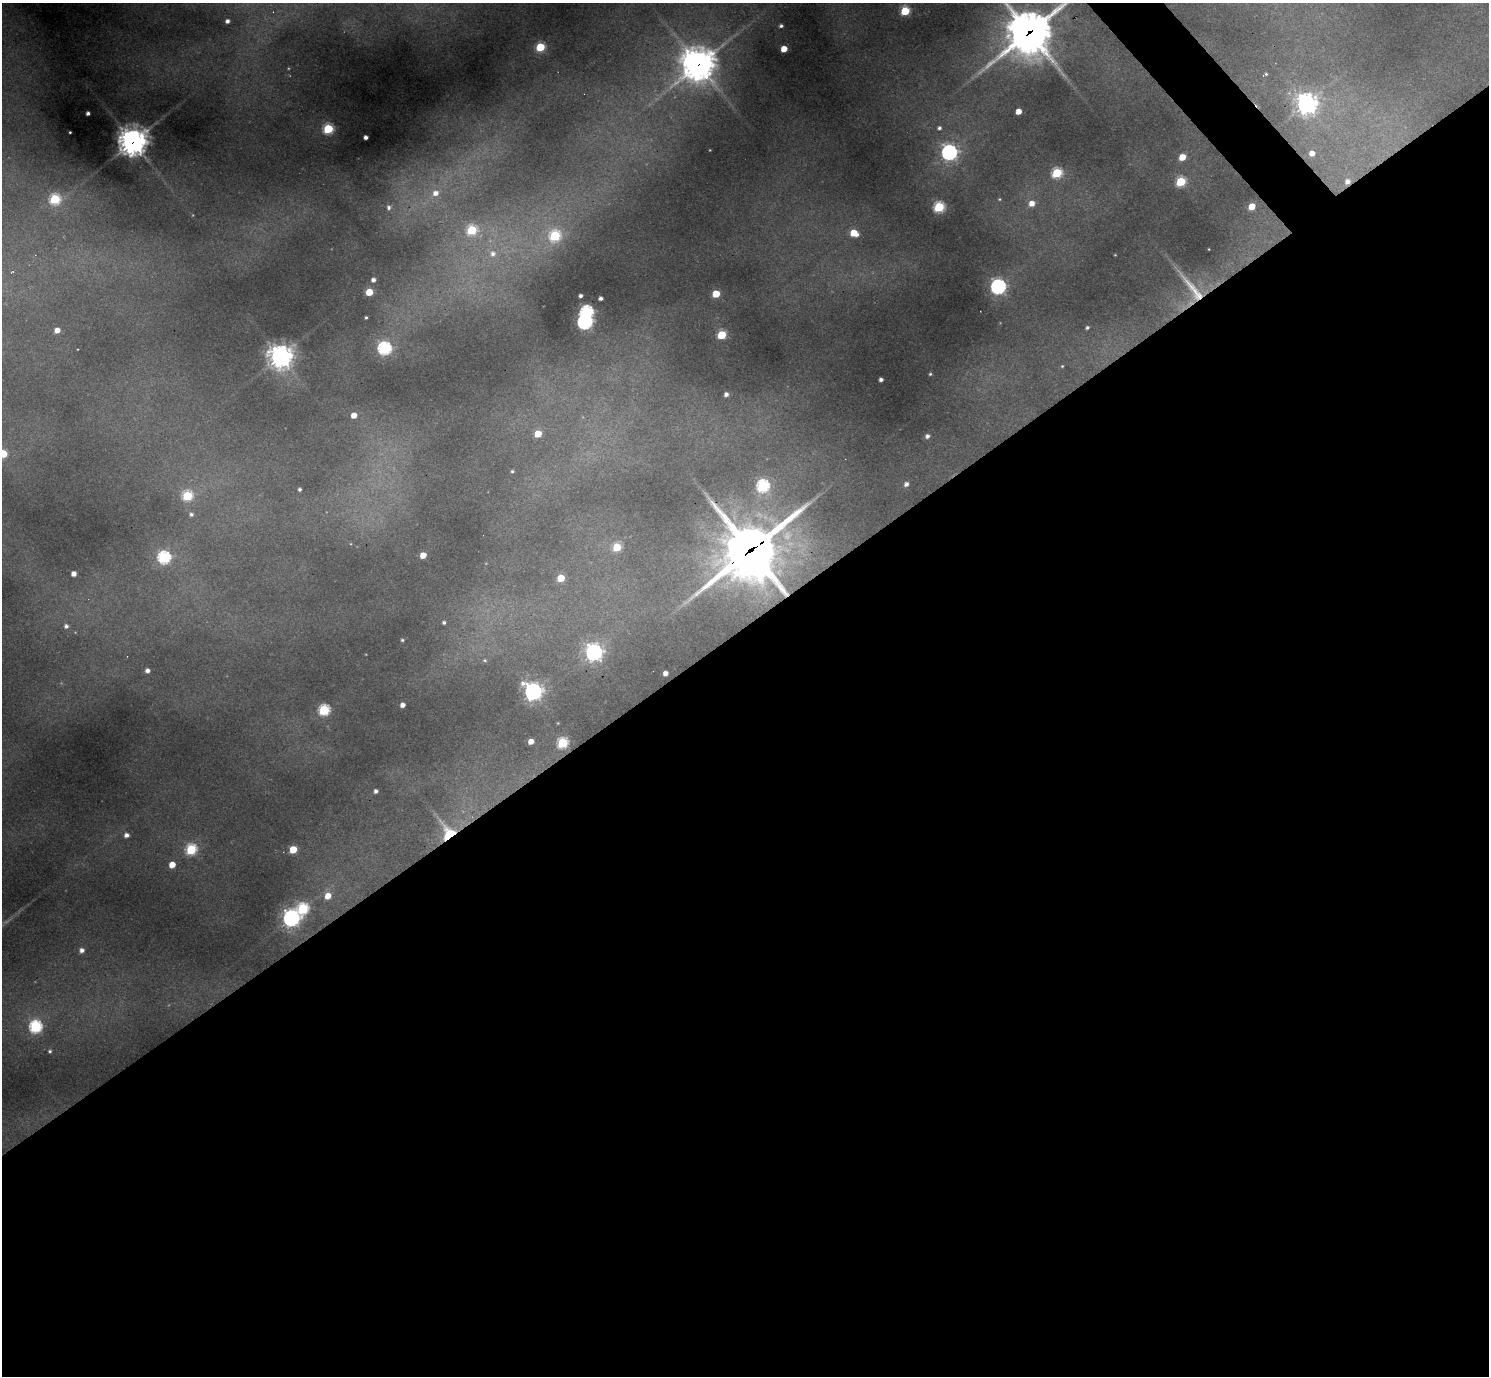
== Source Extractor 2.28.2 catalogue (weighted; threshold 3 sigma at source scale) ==
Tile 15 of 4 x 4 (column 3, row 4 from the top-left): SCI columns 2976-4462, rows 296-1669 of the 5951 x 5947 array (HDU 1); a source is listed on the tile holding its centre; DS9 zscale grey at full resolution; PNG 1491 x 1378 px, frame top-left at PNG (2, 3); no overlay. Shown black and unused: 55% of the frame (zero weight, under 2 of 3 exposures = <1% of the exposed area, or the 3 px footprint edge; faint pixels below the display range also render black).
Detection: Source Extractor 2.28.2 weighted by HDU 2 'WHT'; one run over the whole footprint, this tile lists its part. Background 0.385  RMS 0.013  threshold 0.0569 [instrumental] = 3 sigma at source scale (4.5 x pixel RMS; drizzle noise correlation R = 1.50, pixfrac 1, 0.05/0.05 arcsec/px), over >= 5 px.
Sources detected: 96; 1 too faint to see at this stretch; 1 inside a brighter object's white glare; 1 cosmic-ray / hot-pixel residue — not listed; the other 93 listed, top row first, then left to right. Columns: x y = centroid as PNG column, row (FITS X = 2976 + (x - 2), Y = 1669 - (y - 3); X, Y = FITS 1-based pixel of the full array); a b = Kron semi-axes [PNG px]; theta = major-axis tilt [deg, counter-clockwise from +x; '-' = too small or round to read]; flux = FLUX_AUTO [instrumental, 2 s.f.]
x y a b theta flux
905 11 5 5 - 75
227 21 4 4 - 5.4
781 26 4 3 - 3.1
1029 32 21 16 40 3900
540 47 5 5 - 80
784 49 5 4 - 23
698 64 14 12 4 2500
1265 74 6 3 28 1.7
1306 104 8 8 - 810
1018 111 5 4 - 16
88 113 4 4 - 4.5
939 128 5 5 - 3.5
328 129 6 5 - 110
70 132 3 2 - 1.2
366 137 4 4 - 6.1
133 142 10 10 - 1700
710 150 2 2 - 0.67
949 152 7 7 - 500
1312 153 5 5 - 13
1182 157 5 5 - 27
1057 173 6 5 - 120
1181 182 6 5 - 87
435 193 9 8 - 13
55 199 6 6 - 130
999 199 4 4 - 1.4
1032 203 6 6 - 14
1252 206 5 5 - 28
389 207 8 6 89 4.5
939 207 6 5 - 130
472 230 6 6 - 96
854 233 6 5 - 36
555 236 7 6 - 130
1209 249 3 2 - 0.8
493 254 9 9 - 10
1115 255 3 2 - 0.95
373 280 5 5 - 6.5
998 287 6 6 - 440
1193 289 50 10 -52 38
369 292 5 5 - 39
716 294 5 5 - 46
580 296 4 3 - 4.1
601 298 4 4 - 4.6
366 317 3 3 - 1.9
585 322 6 6 - 390
1087 327 5 4 - 2.6
57 330 4 4 - 13
722 335 5 5 - 73
384 348 6 6 - 260
281 356 9 9 - 1100
1062 366 4 4 - 1.6
930 374 3 3 - 1.5
881 379 4 4 - 4.9
726 394 5 5 - 6.3
354 415 5 4 - 14
538 434 5 5 - 33
927 436 4 4 - 4.9
3 454 5 5 - 54
512 471 3 3 - 2
906 484 5 5 - 5.8
763 486 6 6 - 220
300 489 3 3 - 3
187 496 6 5 - 110
191 514 6 5 - 3.8
617 547 5 5 - 58
750 550 32 25 38 4600
423 555 5 4 - 22
164 557 6 6 - 230
74 574 4 4 - 9
561 578 5 5 - 39
444 622 4 4 - 3
66 626 6 5 - 4.6
402 640 3 3 - 1.8
594 652 7 7 - 550
485 660 6 5 - 2.3
147 671 4 4 - 6.5
665 673 4 4 - 8.2
533 691 8 7 - 620
403 705 4 4 - 7.8
324 710 6 5 - 160
531 741 5 4 - 15
562 743 6 5 - 130
376 791 4 4 - 4.7
449 834 12 9 -68 80
126 835 5 5 - 6.5
293 849 5 5 - 45
191 850 6 6 - 120
172 865 5 5 - 24
328 896 6 5 - 20
303 909 6 6 - 150
291 918 7 7 - 590
82 950 5 5 - 6.2
35 1027 6 6 - 220
50 1051 4 4 - 2.4
Overlapping masked pixels (flux is a lower limit): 6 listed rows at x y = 1029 32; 698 64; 133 142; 1193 289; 750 550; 449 834
Isophote crosses this tile's border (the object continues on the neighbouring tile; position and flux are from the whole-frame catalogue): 2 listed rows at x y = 1029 32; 3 454